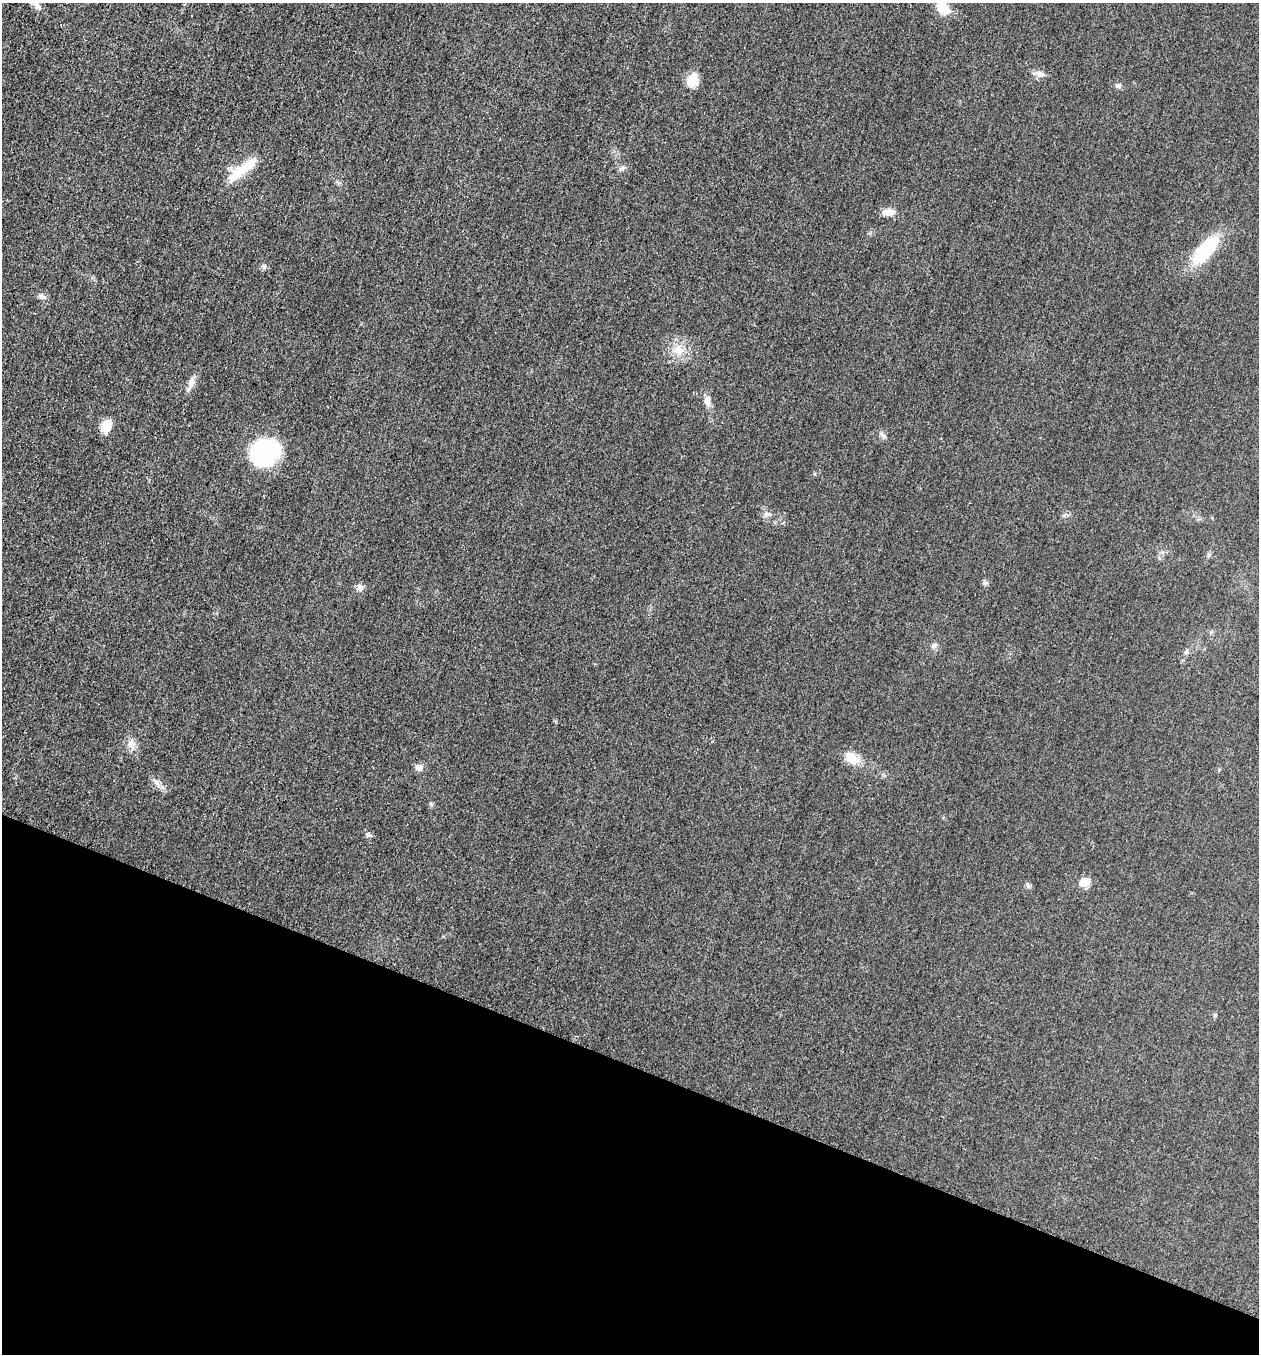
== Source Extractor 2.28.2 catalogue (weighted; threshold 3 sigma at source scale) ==
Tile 15 of 4 x 4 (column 3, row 4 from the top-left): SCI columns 2713-3969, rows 22-1373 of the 5507 x 5463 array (HDU 1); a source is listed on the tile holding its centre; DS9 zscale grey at full resolution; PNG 1261 x 1356 px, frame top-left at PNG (2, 3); no overlay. Shown black and unused: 21% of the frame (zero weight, under 3 of 5 exposures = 4% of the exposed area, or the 3 px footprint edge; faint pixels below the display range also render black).
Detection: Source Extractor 2.28.2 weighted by HDU 2 'WHT'; one run over the whole footprint, this tile lists its part. Background 0.0227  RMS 0.0053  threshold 0.0237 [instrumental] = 3 sigma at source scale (4.5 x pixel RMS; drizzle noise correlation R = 1.50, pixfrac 1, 0.05/0.05 arcsec/px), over >= 5 px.
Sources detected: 31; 1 inside a brighter object's white glare — not listed; the other 30 listed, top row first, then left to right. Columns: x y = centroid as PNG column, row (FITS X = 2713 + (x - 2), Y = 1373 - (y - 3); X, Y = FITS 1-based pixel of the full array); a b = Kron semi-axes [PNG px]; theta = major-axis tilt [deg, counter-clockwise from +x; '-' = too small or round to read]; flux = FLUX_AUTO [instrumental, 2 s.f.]
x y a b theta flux
37 5 15 7 -58 3.2
943 8 12 10 -43 11
1039 74 13 6 -9 2.4
693 80 15 11 73 9.7
1118 86 8 6 -1 1.4
622 169 10 5 40 1.4
236 174 33 13 44 13
888 212 17 9 2 4.3
1205 251 35 13 48 31
264 266 7 4 -1 1
42 296 9 7 -55 1.9
679 351 13 10 -37 5.5
191 382 16 8 76 3.4
707 401 14 9 -73 3.2
106 426 15 11 76 6.9
264 453 31 27 25 46
767 514 9 6 13 1.6
985 583 6 6 - 1.1
360 587 9 8 - 2.2
1211 632 6 4 45 0.74
934 645 8 7 - 1.6
1186 652 7 6 - 1.2
131 744 10 9 - 3.2
852 758 22 13 -35 7.4
419 767 10 8 2 2.6
156 782 10 5 -55 1.9
368 834 7 5 -17 1.2
1084 882 12 9 10 5.3
1028 886 6 6 - 1.1
1215 1015 5 5 - 0.72
Isophote crosses this tile's border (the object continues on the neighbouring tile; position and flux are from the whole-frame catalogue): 1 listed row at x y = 37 5